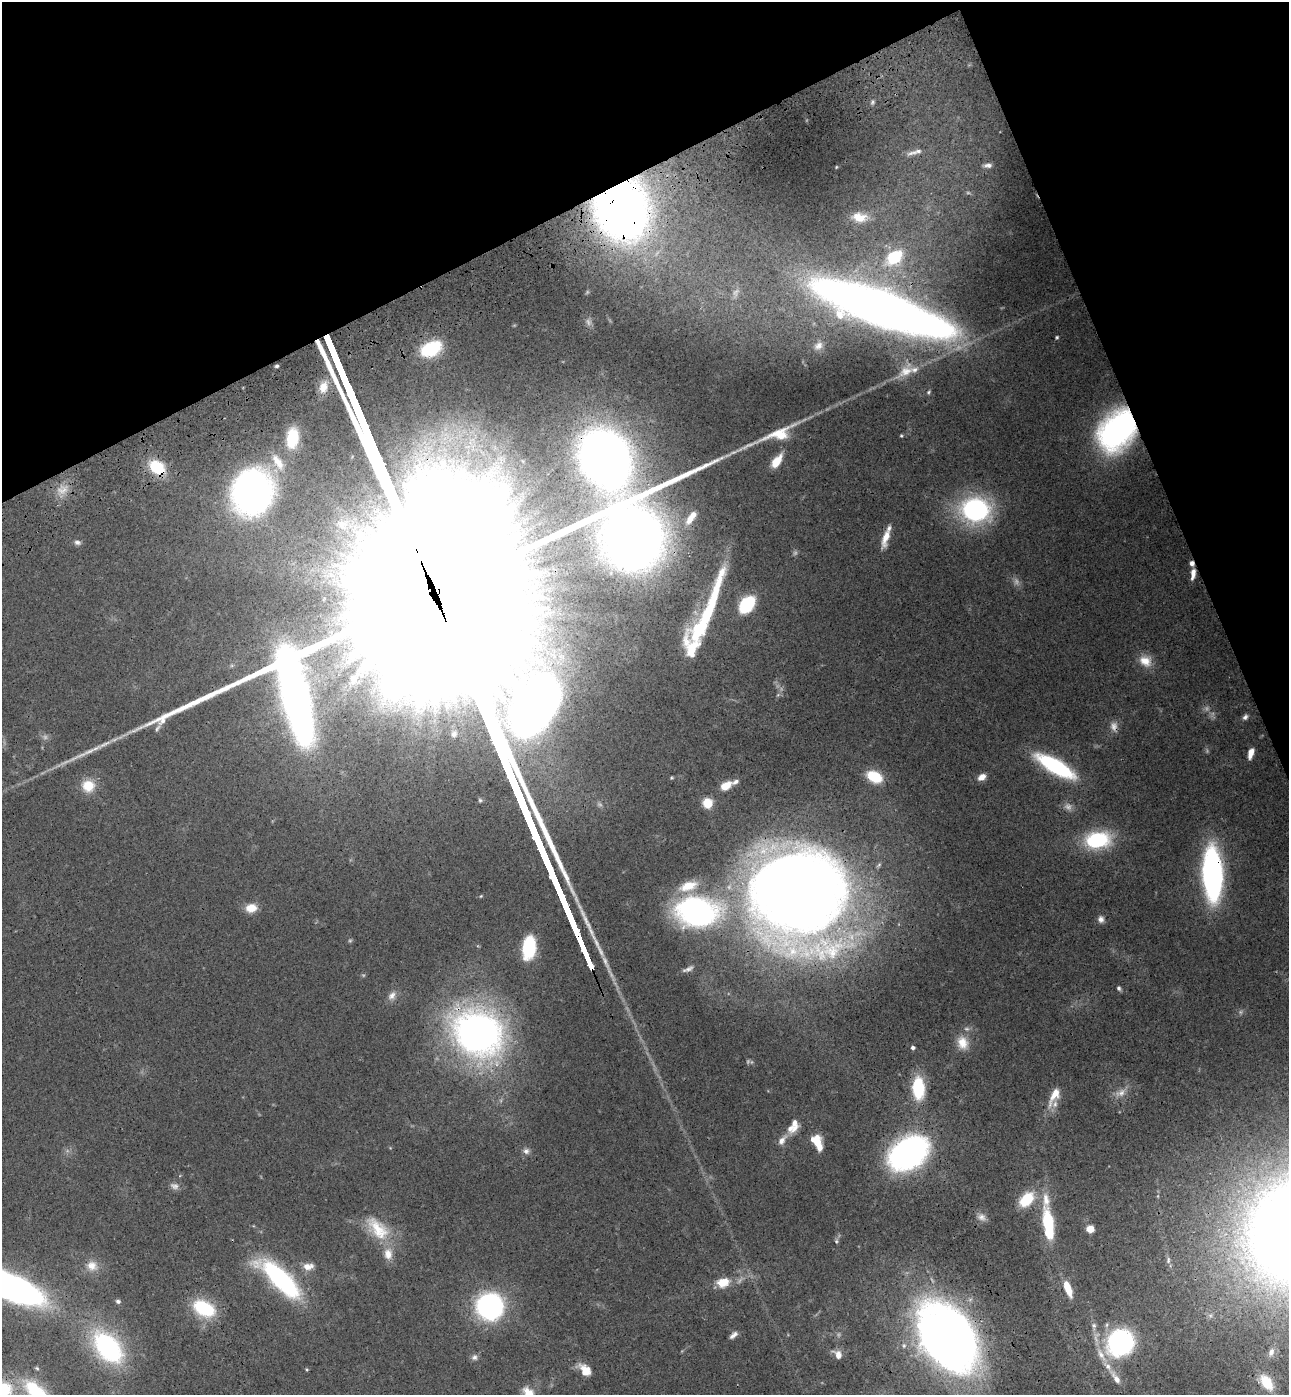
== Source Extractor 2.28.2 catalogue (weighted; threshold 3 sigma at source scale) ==
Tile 3 of 4 x 4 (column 3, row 1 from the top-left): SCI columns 2918-4204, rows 4291-5683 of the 5706 x 5794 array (HDU 1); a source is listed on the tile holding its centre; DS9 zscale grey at full resolution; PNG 1291 x 1397 px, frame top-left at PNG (2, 2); no overlay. Shown black and unused: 21% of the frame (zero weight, under 3 of 4 exposures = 6% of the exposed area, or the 3 px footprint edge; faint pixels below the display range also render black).
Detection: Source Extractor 2.28.2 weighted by HDU 2 'WHT'; one run over the whole footprint, this tile lists its part. Background 0.0787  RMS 0.0043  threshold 0.0195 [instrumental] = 3 sigma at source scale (4.5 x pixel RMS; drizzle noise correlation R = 1.50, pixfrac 1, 0.05/0.05 arcsec/px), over >= 5 px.
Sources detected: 126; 15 too faint to see at this stretch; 1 inside a brighter object's white glare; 1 cosmic-ray / hot-pixel residue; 2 long thin detections or spike segments (spike, bleed or trail) — not listed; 14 inside a brighter listed object's ellipse — not listed separately; the other 93 listed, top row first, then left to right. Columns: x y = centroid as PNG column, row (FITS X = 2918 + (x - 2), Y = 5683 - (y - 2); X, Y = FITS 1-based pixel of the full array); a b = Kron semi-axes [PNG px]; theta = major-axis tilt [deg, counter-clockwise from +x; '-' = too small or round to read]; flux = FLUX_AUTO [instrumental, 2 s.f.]
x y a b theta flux
872 102 7 5 50 0.96
915 152 25 6 15 3.5
988 165 10 6 6 1.6
836 167 4 2 - 0.3
621 209 42 36 -70 380
859 217 18 10 -5 6.6
894 257 27 18 37 19
883 309 94 20 -19 940
1057 337 5 4 - 0.59
818 346 14 11 47 3.5
431 349 19 12 26 28
277 366 4 3 - 0.73
906 371 31 16 45 11
929 392 7 5 63 0.81
1117 430 30 21 50 170
901 436 4 3 - 0.48
292 438 25 15 83 18
776 461 12 6 54 9.4
278 462 30 13 -57 11
157 467 18 13 -38 17
252 492 34 30 69 220
975 510 27 22 -2 70
689 520 14 9 61 3.9
886 537 24 7 74 6.3
77 542 8 6 -11 1.4
1193 574 12 5 83 3.3
747 604 12 8 51 39
441 608 512 65 -67 230000
692 648 32 22 -82 15
1145 661 17 13 -35 6.6
778 695 7 4 19 0.69
1245 717 8 6 46 1.3
157 728 11 4 58 1.1
1251 753 10 5 75 3.6
1055 766 32 10 -30 58
874 777 17 11 -27 14
982 777 9 6 33 3.3
735 782 10 6 29 1.5
88 786 14 14 - 9.2
726 786 9 6 33 8.7
707 803 9 9 - 7.6
1097 840 23 14 8 37
1212 874 35 13 -87 160
796 894 72 70 -19 850
251 908 13 9 7 6.2
697 912 39 28 -5 120
1101 919 8 7 - 1.9
529 947 16 9 84 38
688 969 16 6 24 1.9
1119 988 6 5 - 0.94
392 995 14 9 50 2.9
478 1033 52 42 -35 200
963 1043 18 14 -71 7
913 1048 4 4 - 1
918 1088 19 10 -88 28
1121 1093 16 10 25 4.1
1054 1095 26 10 62 7.6
794 1129 17 8 47 3.9
816 1141 13 11 -54 7.3
526 1151 9 8 - 1.8
908 1153 28 20 34 160
1026 1199 19 12 46 15
1046 1200 23 9 -82 6.5
982 1217 12 9 -32 2.4
1048 1222 22 7 -83 47
377 1229 39 20 -46 17
1090 1229 6 6 - 5.7
836 1241 6 5 - 0.75
1168 1260 10 5 80 1.2
92 1266 16 14 -25 5.4
308 1266 15 9 3 3.8
280 1279 44 14 -43 81
723 1282 16 12 13 7.4
6 1285 56 17 -23 280
1068 1290 13 6 -73 7.4
118 1301 6 5 - 1.1
490 1306 19 19 - 92
204 1308 25 15 -28 25
1094 1326 11 6 -82 1.8
733 1335 11 5 41 2
948 1338 53 36 -53 560
1120 1342 19 17 41 110
108 1347 30 19 -49 77
1271 1352 12 8 76 2.7
838 1354 11 8 -55 3.2
1101 1354 22 8 -61 5.6
474 1357 8 8 - 1.5
37 1368 7 5 -42 0.81
585 1370 15 10 -49 6.4
1116 1378 24 8 -57 5.3
1266 1382 21 12 -54 13
2 1390 25 21 18 24
528 1393 12 9 -66 8
Overlapping masked pixels (flux is a lower limit): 9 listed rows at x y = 621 209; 883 309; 1117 430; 157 467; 441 608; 1212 874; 796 894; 478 1033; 948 1338
Isophote crosses this tile's border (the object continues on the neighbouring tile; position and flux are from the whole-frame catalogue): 4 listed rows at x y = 6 1285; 948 1338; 2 1390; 528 1393